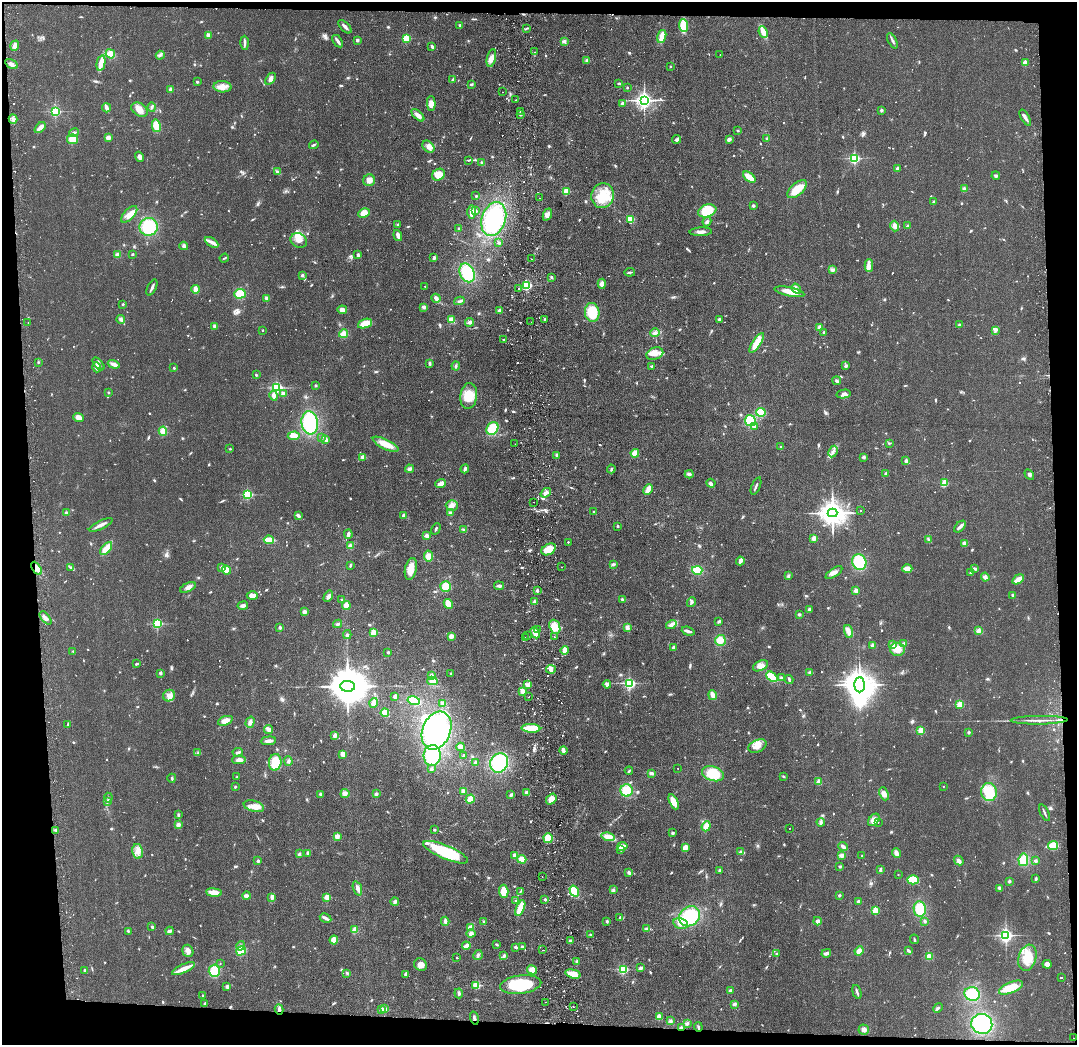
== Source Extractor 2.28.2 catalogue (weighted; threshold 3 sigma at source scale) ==
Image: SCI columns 56-4355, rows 54-4225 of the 4411 x 4278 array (HDU 1 of 3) = the unmasked area's bounding box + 8 px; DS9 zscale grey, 4 x 4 block average (1 PNG px = mean of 4 x 4 image px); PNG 1079 x 1047 px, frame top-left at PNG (2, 2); each listed source drawn as its Kron ellipse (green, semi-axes under 4 px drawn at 4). Shown black and unused: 8% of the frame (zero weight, under 2 of 3 exposures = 3% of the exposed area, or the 3 px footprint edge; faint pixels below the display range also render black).
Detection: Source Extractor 2.28.2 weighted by HDU 2 'WHT'. Background 0.0443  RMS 0.0087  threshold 0.0392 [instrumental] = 3 sigma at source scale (4.5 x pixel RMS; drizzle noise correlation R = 1.50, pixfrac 1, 0.05/0.05 arcsec/px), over >= 5 px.
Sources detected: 1169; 7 too faint to see at this stretch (4 x 4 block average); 9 inside a brighter object's white glare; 42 cosmic-ray / hot-pixel residue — neither listed nor drawn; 8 coinciding with a brighter row at this scale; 35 inside a brighter listed object's ellipse — not listed separately; of the other 1068, all 500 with FLUX_AUTO >= 5.61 (the completeness limit of this list) listed and drawn (568 fainter detections not listed), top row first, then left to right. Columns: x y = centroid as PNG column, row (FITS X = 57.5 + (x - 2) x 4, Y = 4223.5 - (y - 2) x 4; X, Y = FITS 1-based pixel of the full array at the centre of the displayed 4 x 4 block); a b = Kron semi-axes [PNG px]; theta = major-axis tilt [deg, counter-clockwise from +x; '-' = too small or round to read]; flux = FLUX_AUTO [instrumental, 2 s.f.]
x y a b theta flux
460 25 3 2 - 7.2
684 25 6 4 -83 90
345 27 8 2 -47 20
526 28 4 2 - 7.1
763 32 6 3 -65 75
209 35 3 3 - 24
662 36 7 4 74 50
406 38 2 2 - 310
357 40 2 2 - 47
338 41 7 2 -56 19
564 41 4 3 - 12
892 41 8 2 -61 11
245 43 7 3 -88 13
15 46 5 3 - 25
432 46 4 2 - 10
535 52 2 2 - 7.7
110 54 5 4 - 78
720 54 2 2 - 6.9
160 55 4 2 - 9.8
491 58 9 4 77 38
587 60 4 3 - 13
101 63 8 2 77 100
1025 63 2 2 - 130
11 64 7 3 -29 21
670 66 2 2 - 12
270 79 7 4 55 19
453 79 4 2 - 7.7
197 82 3 2 - 6.5
619 83 3 2 - 7.1
471 84 3 2 - 8.9
222 87 9 5 -3 41
627 88 2 2 - 15
171 89 2 2 - 89
502 92 2 2 - 9
516 100 2 2 - 15
644 100 3 3 - 2700
622 103 4 2 - 9.4
431 104 7 4 -87 33
152 107 4 2 - 8.2
106 108 4 2 - 39
139 110 9 6 -32 39
881 110 2 2 - 41
55 111 2 2 - 790
520 111 2 2 - 7.6
520 114 3 2 - 5.8
418 115 8 4 -43 30
1025 118 9 3 -60 19
13 119 5 2 - 12
156 126 6 4 -77 76
40 127 6 2 42 42
738 131 2 2 - 17
74 133 5 3 - 11
108 138 3 3 - 31
73 139 5 5 - 59
677 139 4 3 - 12
729 139 3 3 - 17
767 139 2 2 - 47
314 145 5 2 - 8.8
428 147 7 5 -46 34
140 157 5 4 - 19
855 158 2 2 - 870
468 160 3 2 - 7.2
482 162 3 3 - 6.8
898 168 2 2 - 65
277 172 3 2 - 6.5
438 175 7 5 36 75
996 176 4 2 - 11
749 177 7 3 -38 76
369 180 6 6 - 28
797 189 12 6 41 98
964 189 4 4 - 16
566 191 2 2 - 250
476 196 3 2 - 6.3
603 196 12 11 - 130
540 198 2 2 - 5.7
933 202 2 2 - 27
753 206 2 2 - 41
476 211 3 2 - 7.6
707 211 9 6 19 140
472 212 7 3 -89 47
364 213 6 4 25 51
129 214 10 5 47 38
547 214 6 3 65 23
494 219 17 12 71 400
630 219 4 3 - 83
707 222 4 3 - 11
398 224 3 2 - 6
895 226 5 3 - 15
908 226 4 3 - 9
149 227 9 9 - 250
459 229 4 2 - 7.8
701 232 11 3 3 26
398 236 6 3 -70 36
299 240 8 7 - 42
211 242 7 4 -31 25
499 243 3 2 - 6.3
184 246 4 3 - 14
133 254 2 2 - 8.3
118 255 4 3 - 24
358 255 4 3 - 10
224 258 5 2 - 6
434 258 4 3 - 8.1
532 259 2 2 - 6.9
869 265 6 3 -90 21
832 270 3 3 - 14
630 272 5 2 - 7.9
467 273 10 7 -65 210
302 275 3 2 - 7.6
552 277 3 2 - 7.9
602 284 5 4 - 30
527 285 2 2 - 660
425 286 2 2 - 7.3
152 287 9 2 64 16
518 288 2 2 - 18
195 289 4 2 - 42
796 289 5 4 - 19
790 292 15 4 -12 70
240 294 6 5 - 110
267 298 4 4 - 14
436 298 5 3 - 17
459 301 5 2 - 10
123 304 2 2 - 6.2
423 307 3 3 - 12
342 310 5 3 - 26
499 311 3 3 - 11
592 312 9 7 -82 140
121 319 4 3 - 15
719 319 2 2 - 34
451 320 4 3 - 42
545 320 2 2 - 40
28 322 2 2 - 14
470 322 4 3 - 13
531 322 2 2 - 11
365 324 7 4 19 71
959 325 2 2 - 45
215 326 3 3 - 16
820 327 2 2 - 120
263 330 2 2 - 5.9
996 330 4 3 - 11
824 332 3 2 - 8.3
655 333 5 3 - 16
343 334 4 4 - 43
504 340 2 2 - 6
757 343 11 3 57 100
655 354 9 6 21 41
38 362 2 2 - 6.2
430 363 3 3 - 9
98 364 7 3 -48 16
114 364 6 3 -18 30
456 366 4 2 - 8.3
652 366 4 2 - 9.1
846 366 2 2 - 21
97 367 5 3 - 33
174 368 2 2 - 20
256 375 3 2 - 7.2
837 381 4 3 - 10
316 385 2 2 - 9.1
277 388 2 2 - 970
108 392 2 2 - 19
283 394 3 2 - 25
844 394 7 3 11 17
274 396 5 4 - 24
469 396 13 8 82 100
761 412 5 4 - 110
78 417 5 3 - 38
750 420 5 5 - 120
310 423 11 8 -82 360
754 427 3 2 - 6.9
492 429 7 5 53 140
163 431 5 4 - 50
294 436 6 4 4 40
322 437 2 2 - 21
326 440 2 2 - 71
889 443 2 2 - 5.9
386 444 14 5 -25 84
515 444 2 2 - 7.9
781 447 2 2 - 6.6
230 449 2 2 - 12
833 451 6 2 62 16
635 453 4 4 - 44
557 455 2 2 - 31
363 457 3 2 - 30
864 457 3 3 - 6.4
906 461 2 2 - 64
409 469 4 3 - 14
465 469 4 2 - 12
611 469 4 2 - 6.9
689 474 4 3 - 13
886 474 4 3 - 12
1029 475 5 3 - 11
711 483 5 4 - 13
944 483 2 2 - 270
441 484 5 3 - 39
756 486 9 2 67 12
648 490 6 2 63 62
546 493 5 3 - 19
247 494 2 2 - 640
534 502 2 2 - 10
452 505 6 5 - 26
861 510 2 2 - 6.2
593 512 2 2 - 5.7
66 513 2 2 - 42
450 513 3 3 - 12
832 513 5 4 - 8100
403 515 3 2 - 20
298 516 4 2 - 17
101 525 13 2 26 32
618 526 2 2 - 22
960 527 7 2 45 24
436 529 6 2 61 7.6
464 530 3 3 - 7.3
348 534 4 3 - 16
426 536 3 2 - 24
814 538 2 2 - 140
269 540 5 3 - 72
929 540 3 2 - 7.3
568 542 2 2 - 8.3
964 543 4 3 - 15
350 546 4 4 - 15
106 549 8 4 48 76
549 549 8 5 29 87
428 556 5 4 - 36
740 561 4 3 - 26
859 562 8 7 - 210
613 564 4 3 - 12
350 565 4 2 - 7.8
222 567 3 3 - 13
562 567 2 2 - 6.5
37 568 7 3 -58 41
71 568 3 2 - 5.9
411 569 11 5 77 70
907 569 5 3 - 62
974 569 4 3 - 11
226 570 5 4 - 53
697 570 5 3 - 100
834 573 9 4 34 32
971 573 3 2 - 6
789 576 4 3 - 9.4
985 577 4 3 - 16
1018 579 6 2 33 64
446 586 5 5 - 78
499 586 5 3 - 14
188 587 8 4 24 23
537 591 3 2 - 9.5
856 591 2 2 - 91
1013 595 3 2 - 10
252 596 5 3 - 33
328 596 6 3 59 20
342 599 2 2 - 7.1
622 600 3 3 - 8.9
535 602 3 3 - 14
691 602 5 2 - 10
448 604 5 3 - 74
243 605 5 3 - 18
346 605 4 3 - 42
809 609 3 3 - 12
304 612 4 4 - 17
799 614 3 3 - 7.5
46 618 8 3 -49 21
719 621 3 3 - 9.5
157 624 2 2 - 650
338 624 4 3 - 10
671 625 5 3 - 19
280 627 2 2 - 45
555 627 7 5 -69 76
627 627 4 3 - 17
537 630 2 2 - 8.1
688 631 6 3 -19 14
848 631 7 4 -75 29
979 631 4 4 - 17
373 632 2 2 - 200
535 633 6 3 -62 54
347 635 4 3 - 8.5
451 636 4 4 - 20
527 636 2 2 - 16
554 637 2 2 - 14
525 638 2 2 - 11
720 640 5 5 - 68
904 643 3 2 - 6.7
892 645 2 2 - 98
872 646 2 2 - 68
674 647 3 2 - 12
898 649 7 6 - 51
565 650 4 3 - 35
73 651 2 2 - 6.1
388 652 2 2 - 25
137 664 4 2 - 6.6
760 666 8 5 24 40
551 669 5 3 - 17
160 673 2 2 - 12
451 673 3 2 - 6.5
810 673 3 2 - 9.9
431 676 3 3 - 23
772 677 6 4 -40 100
781 678 4 3 - 8.6
789 679 4 3 - 8.8
432 681 5 4 - 38
629 683 2 2 - 1000
607 684 4 3 - 20
528 685 4 3 - 11
859 685 7 5 89 9300
347 686 7 5 -5 23000
522 691 4 2 - 56
713 695 5 2 - 43
169 696 6 5 - 31
395 697 3 3 - 15
529 697 2 2 - 14
414 700 6 3 -12 160
374 703 5 3 - 57
443 703 4 3 - 22
960 704 2 2 - 290
385 713 4 4 - 65
1039 720 28 2 1 41
225 721 8 4 21 38
250 722 6 3 72 22
68 724 3 2 - 6
531 728 9 4 -2 110
269 730 4 2 - 40
921 730 2 2 - 230
437 731 20 14 67 580
969 732 2 2 - 32
335 735 3 2 - 27
268 741 7 2 6 26
758 746 9 6 24 45
461 747 4 3 - 30
563 750 4 2 - 23
238 752 5 2 - 8.4
198 753 3 2 - 5.8
343 754 3 2 - 47
432 755 10 8 86 280
464 756 2 2 - 14
239 760 7 4 2 24
288 761 5 3 - 12
275 762 8 6 83 120
476 763 3 3 - 21
499 763 10 8 64 350
678 768 2 2 - 7.4
431 769 3 3 - 10
629 771 4 2 - 5.9
651 773 4 3 - 16
713 774 11 7 -16 130
783 776 4 2 - 5.9
237 777 2 2 - 5.9
172 778 4 2 - 7.4
819 782 2 2 - 160
943 786 2 2 - 6.6
235 787 2 2 - 22
626 790 6 6 - 110
463 791 4 3 - 18
989 792 9 7 -84 180
345 793 5 4 - 18
527 793 3 2 - 26
320 794 3 2 - 13
376 794 3 2 - 12
884 794 7 4 -66 31
511 795 3 2 - 16
108 798 5 2 - 6.3
470 799 4 3 - 61
551 799 6 4 53 42
107 802 4 2 - 8.1
674 802 8 4 -64 59
254 806 10 5 -14 51
1045 813 9 2 -66 11
178 815 4 3 - 7.9
874 820 7 4 50 39
821 822 4 3 - 9.4
878 822 2 2 - 5.9
178 825 4 3 - 14
706 826 5 3 - 50
789 828 2 2 - 16
55 830 4 2 - 6.4
434 830 3 2 - 5.8
673 833 2 2 - 8.8
337 836 4 3 - 21
608 837 6 4 -16 62
548 838 5 4 - 73
1053 845 5 4 - 83
622 846 5 2 - 55
843 846 5 2 - 20
685 847 4 3 - 31
621 850 2 2 - 14
138 851 7 5 -79 31
446 852 24 7 -23 300
741 852 4 3 - 12
308 853 3 3 - 16
896 853 5 3 - 33
299 854 3 2 - 9.6
515 855 3 3 - 28
842 856 3 3 - 26
862 856 2 2 - 5.6
522 859 4 4 - 45
1023 860 6 4 80 82
258 861 3 3 - 8.8
959 861 5 3 - 17
1036 861 2 2 - 41
840 866 3 2 - 7.4
719 870 3 2 - 6.1
880 870 3 2 - 14
629 873 3 2 - 13
898 875 2 2 - 6.2
542 877 2 2 - 14
1036 879 4 2 - 6.9
913 880 6 4 -1 92
1009 881 2 2 - 42
357 888 7 3 -71 22
1000 888 4 3 - 14
613 890 4 2 - 8.4
504 891 7 4 -86 75
520 891 4 2 - 6.5
574 891 6 3 -58 120
214 893 8 3 -7 59
839 895 2 2 - 31
247 896 4 2 - 24
272 897 4 3 - 23
327 897 2 2 - 180
545 900 2 2 - 29
515 901 2 2 - 13
858 901 2 2 - 42
395 902 4 3 - 11
520 908 8 3 68 120
920 909 7 6 - 140
875 910 2 2 - 240
690 916 11 9 40 280
620 917 4 2 - 7.1
325 918 6 3 -29 19
445 921 4 3 - 19
483 921 4 2 - 5.9
607 921 2 2 - 9.2
817 921 4 3 - 19
925 921 3 3 - 12
680 923 7 5 -14 42
152 927 3 3 - 7.4
470 927 4 2 - 45
647 929 3 3 - 18
354 930 4 3 - 42
128 931 2 2 - 7.1
170 931 4 3 - 17
471 933 4 3 - 20
591 935 3 2 - 10
1006 935 2 2 - 1500
914 939 5 2 - 6.4
334 940 4 4 - 46
571 941 3 3 - 15
497 945 4 2 - 6.2
241 946 5 3 - 13
466 946 4 2 - 55
515 947 3 2 - 9.9
522 947 3 3 - 7.5
543 950 2 2 - 12
188 951 6 5 - 23
241 951 5 4 - 94
859 951 5 4 - 26
909 951 4 2 - 13
826 953 5 2 - 22
776 954 3 2 - 6.1
478 955 5 3 - 12
504 956 4 2 - 18
929 957 4 4 - 41
456 958 2 2 - 5.7
1027 958 13 9 73 130
577 961 3 3 - 9.5
220 964 2 2 - 9
1047 964 4 3 - 30
421 965 7 6 - 31
641 968 4 3 - 12
184 969 12 2 24 80
84 970 2 2 - 29
532 970 5 4 - 50
623 970 2 2 - 620
214 971 6 5 - 85
347 973 4 3 - 7
405 974 3 2 - 22
573 974 8 4 -15 72
1061 977 2 2 - 7.3
476 985 2 2 - 350
521 985 21 9 7 250
227 987 3 3 - 12
1011 988 13 5 23 94
730 990 3 2 - 8.4
857 992 7 2 -72 11
459 993 5 3 - 11
972 994 8 6 -17 140
202 995 2 2 - 18
545 1002 2 2 - 5.6
205 1003 3 2 - 10
734 1004 4 3 - 11
573 1007 2 2 - 5.8
938 1008 5 3 - 11
279 1009 5 3 - 18
385 1009 2 2 - 57
382 1010 2 2 - 91
659 1017 3 3 - 29
474 1018 7 2 -75 15
670 1021 4 3 - 11
687 1024 4 2 - 10
982 1024 10 10 - 340
698 1027 4 2 - 6.1
681 1028 3 2 - 8.8
864 1030 5 5 - 20
1073 1038 2 2 - 6.3
Overlapping masked pixels (flux is a lower limit): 5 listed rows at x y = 37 568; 279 1009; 474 1018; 681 1028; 1073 1038
Diffuse or blended objects may show on this block-average render without a row.